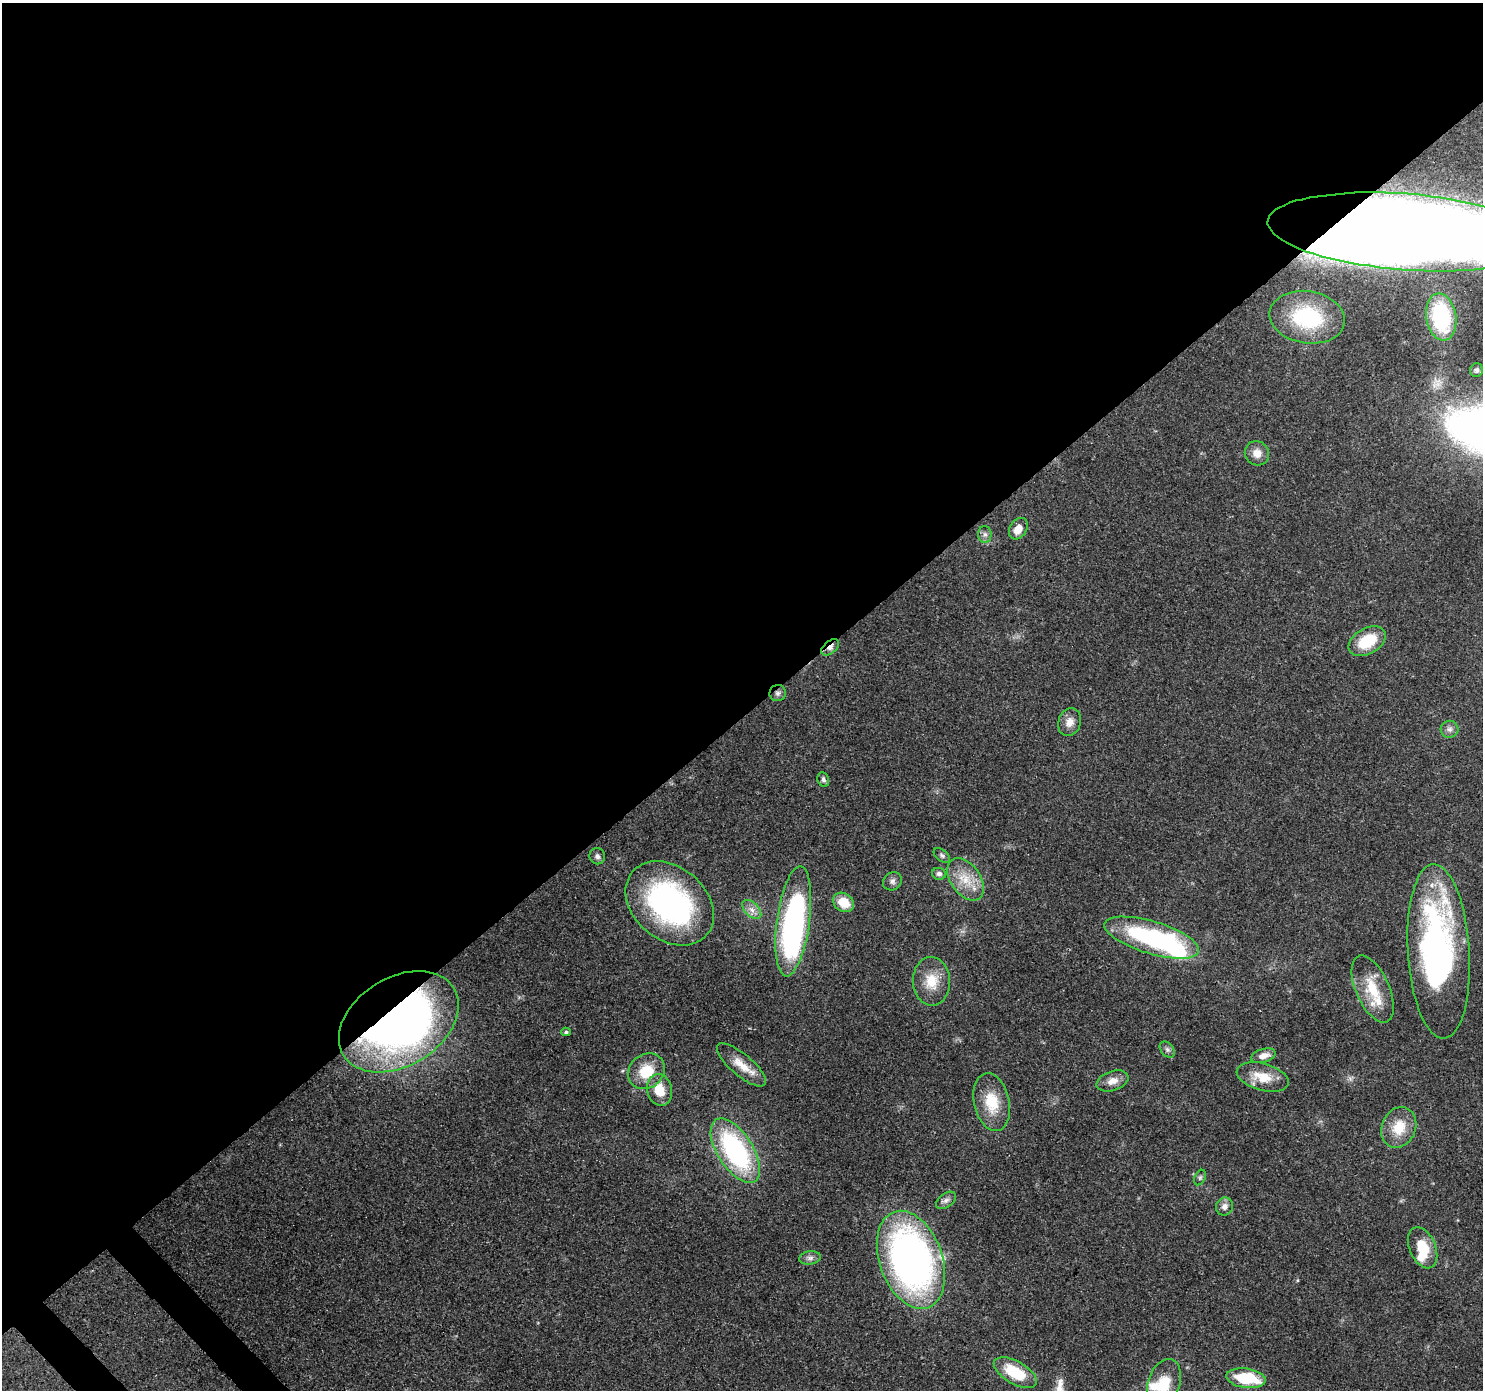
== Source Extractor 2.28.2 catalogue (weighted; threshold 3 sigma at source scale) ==
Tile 2 of 4 x 4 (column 2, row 1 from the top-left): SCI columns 1574-3054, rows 4393-5780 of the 6116 x 6073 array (HDU 1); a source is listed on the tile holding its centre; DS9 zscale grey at full resolution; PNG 1485 x 1392 px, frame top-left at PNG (2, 3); each listed source drawn as its Kron ellipse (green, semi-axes under 4 px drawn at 4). Shown black and unused: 52% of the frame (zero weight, under 3 of 4 exposures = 8% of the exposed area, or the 3 px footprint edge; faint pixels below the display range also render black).
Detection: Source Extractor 2.28.2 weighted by HDU 2 'WHT'; one run over the whole footprint, this tile lists its part. Background 0.122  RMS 0.0045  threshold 0.0201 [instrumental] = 3 sigma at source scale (4.5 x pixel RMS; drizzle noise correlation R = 1.50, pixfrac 1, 0.0396/0.0396 arcsec/px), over >= 5 px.
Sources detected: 54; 5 inside a brighter object's white glare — neither listed nor drawn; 2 inside a brighter listed object's ellipse — not listed separately; the other 47 listed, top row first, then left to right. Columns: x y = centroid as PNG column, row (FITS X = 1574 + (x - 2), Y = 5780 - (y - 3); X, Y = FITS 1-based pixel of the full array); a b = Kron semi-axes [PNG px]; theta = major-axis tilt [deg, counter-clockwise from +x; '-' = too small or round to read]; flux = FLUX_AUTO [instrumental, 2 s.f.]
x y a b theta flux
1405 232 138 38 -4 1800
1307 317 38 26 -9 56
1441 317 24 15 -81 35
1476 370 7 6 - 1.1
1257 453 13 11 -47 4.2
1018 529 11 8 58 4.8
985 534 8 6 -89 1.5
1367 641 20 13 30 16
830 647 10 6 40 2.2
778 693 8 8 - 1.6
1070 722 14 11 72 3.9
1449 729 9 8 - 1.9
823 780 7 5 -68 1.1
942 855 9 5 -37 1.1
597 856 8 7 - 1.5
939 874 7 6 - 1.5
966 879 23 15 -54 11
892 881 10 8 38 1.8
843 902 11 9 -34 9.6
670 903 49 36 -40 100
752 909 11 7 -45 2.8
793 921 55 16 82 120
1152 938 49 16 -17 76
1439 951 87 31 -86 130
931 981 24 18 -87 11
1373 989 36 16 -66 15
399 1022 65 44 32 270
566 1032 5 4 - 0.78
1167 1050 9 6 -49 1.3
1263 1056 12 6 16 3.6
741 1065 31 10 -40 8.2
646 1071 19 16 39 13
1263 1077 27 13 -16 10
1112 1081 16 9 19 4.2
659 1090 16 12 -76 9.1
992 1102 29 17 -78 14
1399 1127 21 17 67 11
735 1151 36 17 -57 71
1200 1178 8 5 64 0.99
946 1200 11 7 37 2
1224 1207 9 8 - 2.5
1423 1248 21 13 -67 12
810 1258 11 6 7 1.9
911 1260 51 31 -70 200
1015 1373 24 11 -29 18
1246 1378 20 9 -7 24
1164 1383 25 16 71 13
Overlapping masked pixels (flux is a lower limit): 5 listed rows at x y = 1405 232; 830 647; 778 693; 1439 951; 399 1022
Isophote crosses this tile's border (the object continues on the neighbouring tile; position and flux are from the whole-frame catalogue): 2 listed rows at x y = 1405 232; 1164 1383